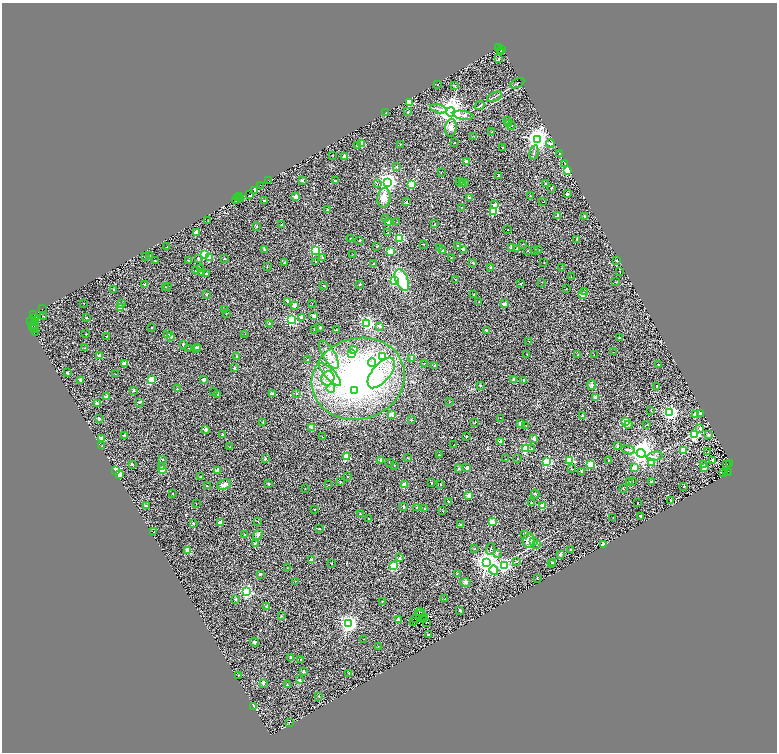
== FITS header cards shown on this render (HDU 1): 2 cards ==
NAXIS1  =                 1550
NAXIS2  =                 1500

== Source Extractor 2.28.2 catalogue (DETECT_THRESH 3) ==
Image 1550 x 1500 px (HDU 1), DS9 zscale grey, zoomed out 1/2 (1 PNG px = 2 x 2 image px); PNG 779 x 754 px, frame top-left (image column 2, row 1499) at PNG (2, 3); each listed source drawn as its Kron ellipse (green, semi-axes under 4 px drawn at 4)
Background 0.603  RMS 0.51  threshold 1.53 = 3 sigma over >= 5 px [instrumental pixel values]
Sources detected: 513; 104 cannot appear on this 1/2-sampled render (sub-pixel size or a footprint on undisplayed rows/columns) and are neither listed nor drawn; the other 409 listed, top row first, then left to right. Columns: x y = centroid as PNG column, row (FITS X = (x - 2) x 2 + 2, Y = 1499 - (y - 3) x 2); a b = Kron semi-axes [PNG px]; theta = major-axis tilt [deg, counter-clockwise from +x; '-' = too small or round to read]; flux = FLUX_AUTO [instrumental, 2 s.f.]
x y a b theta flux
498 47 2 2 - 33
502 50 3 1 - 320
500 51 2 1 - 810
498 59 2 2 - 220
517 83 8 1 28 93
438 85 2 1 - 31
454 85 3 2 - 61
495 97 8 1 22 95
409 102 2 2 - 3800
480 105 5 2 - 100
438 109 9 3 -13 180
408 112 2 2 - 140
450 112 5 4 - 98000
386 113 2 2 - 220
463 115 10 3 -8 300
507 120 2 2 - 240
508 124 2 2 - 70
511 125 2 2 - 47
451 128 9 5 83 390
492 132 2 2 - 130
474 136 2 1 - 66
537 140 4 4 - 72000
454 143 2 2 - 170
550 143 4 3 - 100
362 144 2 2 - 1900
400 144 2 2 - 46
358 146 2 2 - 540
502 147 2 2 - 130
534 152 7 2 78 100
559 153 2 1 - 1000
333 155 2 1 - 26
345 156 2 2 - 1100
467 162 2 2 - 1600
565 163 3 2 - 56
397 167 2 2 - 200
568 170 3 2 - 10000
441 172 2 1 - 51
498 176 2 2 - 180
302 180 2 2 - 440
268 181 3 1 - 350
335 181 2 2 - 92
459 181 2 2 - 65
387 182 4 3 - 45000
463 183 2 2 - 490
465 183 2 2 - 55
546 183 2 2 - 190
377 184 3 2 - 70
412 184 3 3 - 4400
260 185 2 1 - 310
551 188 2 2 - 47
255 190 4 3 - 3000
567 194 2 2 - 640
250 195 3 2 - 440
240 196 2 1 - 23
530 196 2 2 - 63
295 197 2 2 - 1200
238 198 2 1 - 97
384 198 10 6 82 770
469 198 2 2 - 290
240 199 3 1 - 30
236 201 2 1 - 58
264 201 2 2 - 230
406 202 2 2 - 150
542 202 2 1 - 23
494 205 2 2 - 670
462 207 2 1 - 30
327 210 2 2 - 160
494 211 3 3 - 5600
558 215 2 2 - 590
585 216 2 2 - 240
386 219 4 2 - 83
208 221 2 1 - 22
397 222 2 2 - 46
389 223 2 2 - 1200
434 224 2 1 - 60
282 225 2 2 - 140
256 226 4 2 - 66
507 230 2 2 - 42
196 232 2 2 - 1100
387 233 2 1 - 65
350 238 2 2 - 72
399 238 3 3 - 6000
577 239 2 2 - 84
359 240 2 2 - 79
523 244 2 2 - 33
424 245 2 1 - 29
458 245 2 2 - 82
167 247 2 2 - 47
376 247 2 2 - 110
440 247 2 2 - 220
511 248 2 2 - 360
463 249 2 2 - 780
517 249 2 2 - 88
265 250 2 2 - 300
315 250 3 3 - 8400
534 250 2 1 - 55
539 250 2 1 - 23
390 251 2 2 - 2200
443 251 2 2 - 1100
528 251 2 2 - 71
204 254 3 3 - 5900
353 254 2 1 - 25
150 255 2 2 - 73
145 256 3 1 - 28
322 257 2 2 - 180
198 258 2 2 - 310
209 258 2 2 - 1700
225 258 2 2 - 92
451 258 2 2 - 160
188 260 2 2 - 32
616 260 2 2 - 80
155 261 2 1 - 64
316 262 2 1 - 33
473 262 2 2 - 76
284 263 3 2 - 85
544 263 2 2 - 29
373 264 2 2 - 64
267 266 2 2 - 41
491 267 2 2 - 350
562 268 2 2 - 120
200 269 2 2 - 56
195 270 2 1 - 24
620 271 2 1 - 58
201 273 3 2 - 55
206 274 2 2 - 260
571 277 2 1 - 30
455 279 2 2 - 79
402 280 11 6 -65 3900
394 281 3 3 - 17000
542 282 2 2 - 31
616 282 3 2 - 31
360 284 2 2 - 110
521 284 2 2 - 150
145 285 2 2 - 360
168 286 2 2 - 120
324 286 2 2 - 180
165 287 2 2 - 59
566 288 2 1 - 24
114 289 2 2 - 140
585 292 2 2 - 230
206 294 2 2 - 210
474 295 2 2 - 210
583 295 2 2 - 2800
287 301 2 2 - 240
479 301 2 1 - 71
84 303 2 1 - 41
121 303 2 2 - 120
312 303 2 1 - 25
505 304 3 2 - 1000
294 305 2 2 - 1100
121 308 2 2 - 1700
42 309 2 1 - 110
224 309 2 2 - 130
226 313 2 2 - 32
33 315 3 1 - 300
43 316 2 1 - 25
314 316 2 2 - 620
36 317 2 1 - 130
302 317 2 2 - 1200
86 318 2 2 - 230
291 320 3 3 - 13000
31 321 2 1 - 95
35 322 2 1 - 49
269 323 2 2 - 180
367 323 3 3 - 19000
34 324 2 1 - 120
35 326 2 1 - 54
380 326 2 2 - 530
32 327 2 1 - 150
320 327 2 2 - 200
151 328 2 2 - 120
35 329 2 1 - 360
314 329 2 1 - 56
336 330 2 2 - 93
487 331 2 2 - 240
35 332 2 1 - 14
168 333 2 2 - 190
86 334 2 2 - 50
245 334 2 1 - 23
106 336 2 2 - 120
171 336 2 2 - 630
619 338 2 2 - 240
529 341 2 2 - 130
183 344 2 2 - 200
198 347 2 2 - 410
85 348 2 1 - 29
189 348 2 2 - 53
196 348 2 2 - 1100
354 349 2 2 - 190
613 352 2 2 - 25
352 353 4 3 - 130
527 354 2 1 - 76
329 355 16 6 -59 860
578 355 2 2 - 95
594 355 2 1 - 29
100 356 2 2 - 1300
237 357 2 2 - 460
383 357 3 3 - 690
411 358 3 3 - 89
308 359 2 2 - 81
372 363 4 3 - 430
124 364 2 2 - 860
424 364 2 2 - 55
435 365 2 2 - 250
658 365 2 2 - 180
234 368 2 2 - 360
67 372 2 2 - 220
381 373 18 9 50 1900
115 374 2 2 - 73
330 374 15 5 -46 940
328 378 7 6 - 560
358 379 47 40 17 23000
81 380 2 2 - 850
152 380 3 3 - 5100
204 380 2 2 - 990
513 380 2 2 - 570
524 380 2 2 - 290
481 385 2 2 - 350
591 385 5 4 - 140
657 386 2 2 - 350
331 388 4 4 - 290
177 389 2 2 - 63
134 390 2 2 - 230
355 390 3 3 - 1000
214 392 2 1 - 49
296 393 2 2 - 100
217 394 2 2 - 190
272 394 2 2 - 680
107 397 2 2 - 1000
596 397 2 2 - 1400
139 402 3 3 - 69
449 402 2 2 - 34
97 404 2 2 - 910
651 410 2 2 - 33
670 412 3 3 - 25000
392 414 2 2 - 670
700 414 2 2 - 250
696 415 2 2 - 1500
582 416 2 2 - 430
500 418 2 1 - 31
99 419 2 2 - 410
411 420 2 2 - 200
263 422 2 2 - 230
625 422 3 3 - 6800
475 423 2 2 - 100
521 423 2 2 - 1100
526 425 2 2 - 45
628 425 4 2 - 210
647 425 2 2 - 58
312 427 2 2 - 1100
700 428 2 2 - 390
206 429 2 2 - 500
695 434 3 3 - 6400
124 435 2 2 - 290
222 435 2 2 - 370
709 435 2 2 - 700
467 436 2 2 - 130
322 437 2 1 - 47
101 439 4 2 - 680
534 439 2 2 - 550
501 442 2 2 - 1100
454 445 2 2 - 100
102 446 2 2 - 67
617 446 2 2 - 310
229 447 2 2 - 86
532 448 2 2 - 62
525 449 3 3 - 4800
628 450 7 2 -14 120
683 451 2 2 - 3300
708 451 2 2 - 98
641 453 4 4 - 94000
439 455 2 2 - 150
654 456 8 4 13 360
346 457 3 2 - 3800
407 458 2 1 - 43
162 459 2 2 - 150
265 459 2 2 - 290
506 459 2 1 - 38
518 459 2 1 - 28
381 460 2 2 - 640
570 460 3 3 - 7500
608 460 2 1 - 41
713 460 2 2 - 530
390 462 2 2 - 170
547 462 3 3 - 9400
651 462 3 3 - 2900
729 463 2 1 - 32
132 464 2 2 - 220
590 464 3 3 - 4300
727 464 2 1 - 49
394 465 2 2 - 69
703 465 2 2 - 1100
161 466 2 2 - 230
467 467 2 2 - 680
704 467 2 2 - 1600
459 468 2 2 - 250
635 468 3 2 - 1700
162 469 2 2 - 2300
571 469 2 2 - 36
218 470 2 2 - 1300
116 471 3 2 - 10000
582 471 2 2 - 310
726 471 2 1 - 66
729 472 2 1 - 440
723 473 2 1 - 35
119 474 3 2 - 920
201 477 2 2 - 55
347 477 2 2 - 160
651 481 2 2 - 530
340 482 2 2 - 86
629 482 2 2 - 88
633 482 2 1 - 33
431 483 2 2 - 64
224 484 7 5 18 370
269 484 2 2 - 160
441 484 2 2 - 120
329 485 2 2 - 34
404 485 2 2 - 1600
207 486 2 2 - 120
684 486 2 2 - 140
305 489 2 2 - 37
623 489 3 2 - 64
173 493 2 2 - 78
535 494 4 2 - 75
469 496 2 2 - 1600
671 501 2 2 - 210
449 502 2 2 - 230
196 503 2 1 - 57
531 503 2 2 - 95
638 503 2 1 - 75
542 505 2 2 - 2400
146 506 2 2 - 270
404 506 2 2 - 330
417 508 2 2 - 130
425 508 2 1 - 71
314 510 2 1 - 61
443 511 2 1 - 72
360 514 2 2 - 74
641 516 2 2 - 430
613 517 2 1 - 24
368 518 2 1 - 43
258 521 2 2 - 38
492 522 2 2 - 2000
193 523 2 2 - 290
220 523 2 2 - 1400
460 525 2 2 - 130
319 529 2 1 - 66
154 532 2 1 - 24
245 534 2 2 - 84
525 534 2 2 - 250
258 535 5 4 - 180
529 540 7 6 - 710
534 542 2 2 - 190
255 543 2 2 - 110
536 544 3 2 - 76
604 544 4 3 - 1200
475 548 2 2 - 36
490 549 6 2 69 93
188 550 2 2 - 2500
570 550 2 2 - 130
497 553 3 3 - 91
560 554 2 2 - 590
400 558 4 3 - 200
311 560 2 2 - 600
487 562 4 4 - 93000
517 562 2 2 - 68
552 562 2 2 - 180
332 563 2 2 - 120
551 564 2 2 - 360
504 565 4 3 - 11000
394 566 3 3 - 5900
287 568 2 1 - 20
494 570 5 3 - 870
457 573 2 2 - 100
260 574 2 2 - 330
537 579 2 1 - 81
296 581 2 1 - 33
465 582 5 4 - 190
247 592 3 3 - 19000
236 599 2 2 - 230
445 599 2 1 - 65
382 601 2 1 - 58
266 606 2 2 - 290
460 610 3 2 - 100
420 612 5 1 - 29
420 615 3 2 - 34
281 616 3 2 - 54
415 618 2 1 - 16
425 618 2 1 - 15
398 620 2 2 - 640
423 620 2 1 - 32
414 622 2 1 - 26
426 623 2 1 - 23
348 624 3 3 - 40000
428 635 2 2 - 330
364 639 2 1 - 47
254 642 4 3 - 120
378 646 2 1 - 30
290 657 2 2 - 330
300 660 2 2 - 75
304 671 2 2 - 470
349 673 3 2 - 40
238 675 2 1 - 34
299 680 2 2 - 280
263 683 2 2 - 390
287 685 2 2 - 55
319 696 2 2 - 99
254 706 2 2 - 1800
289 722 3 1 - 57
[104 sub-pixel or undisplayed-footprint detections neither listed nor drawn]